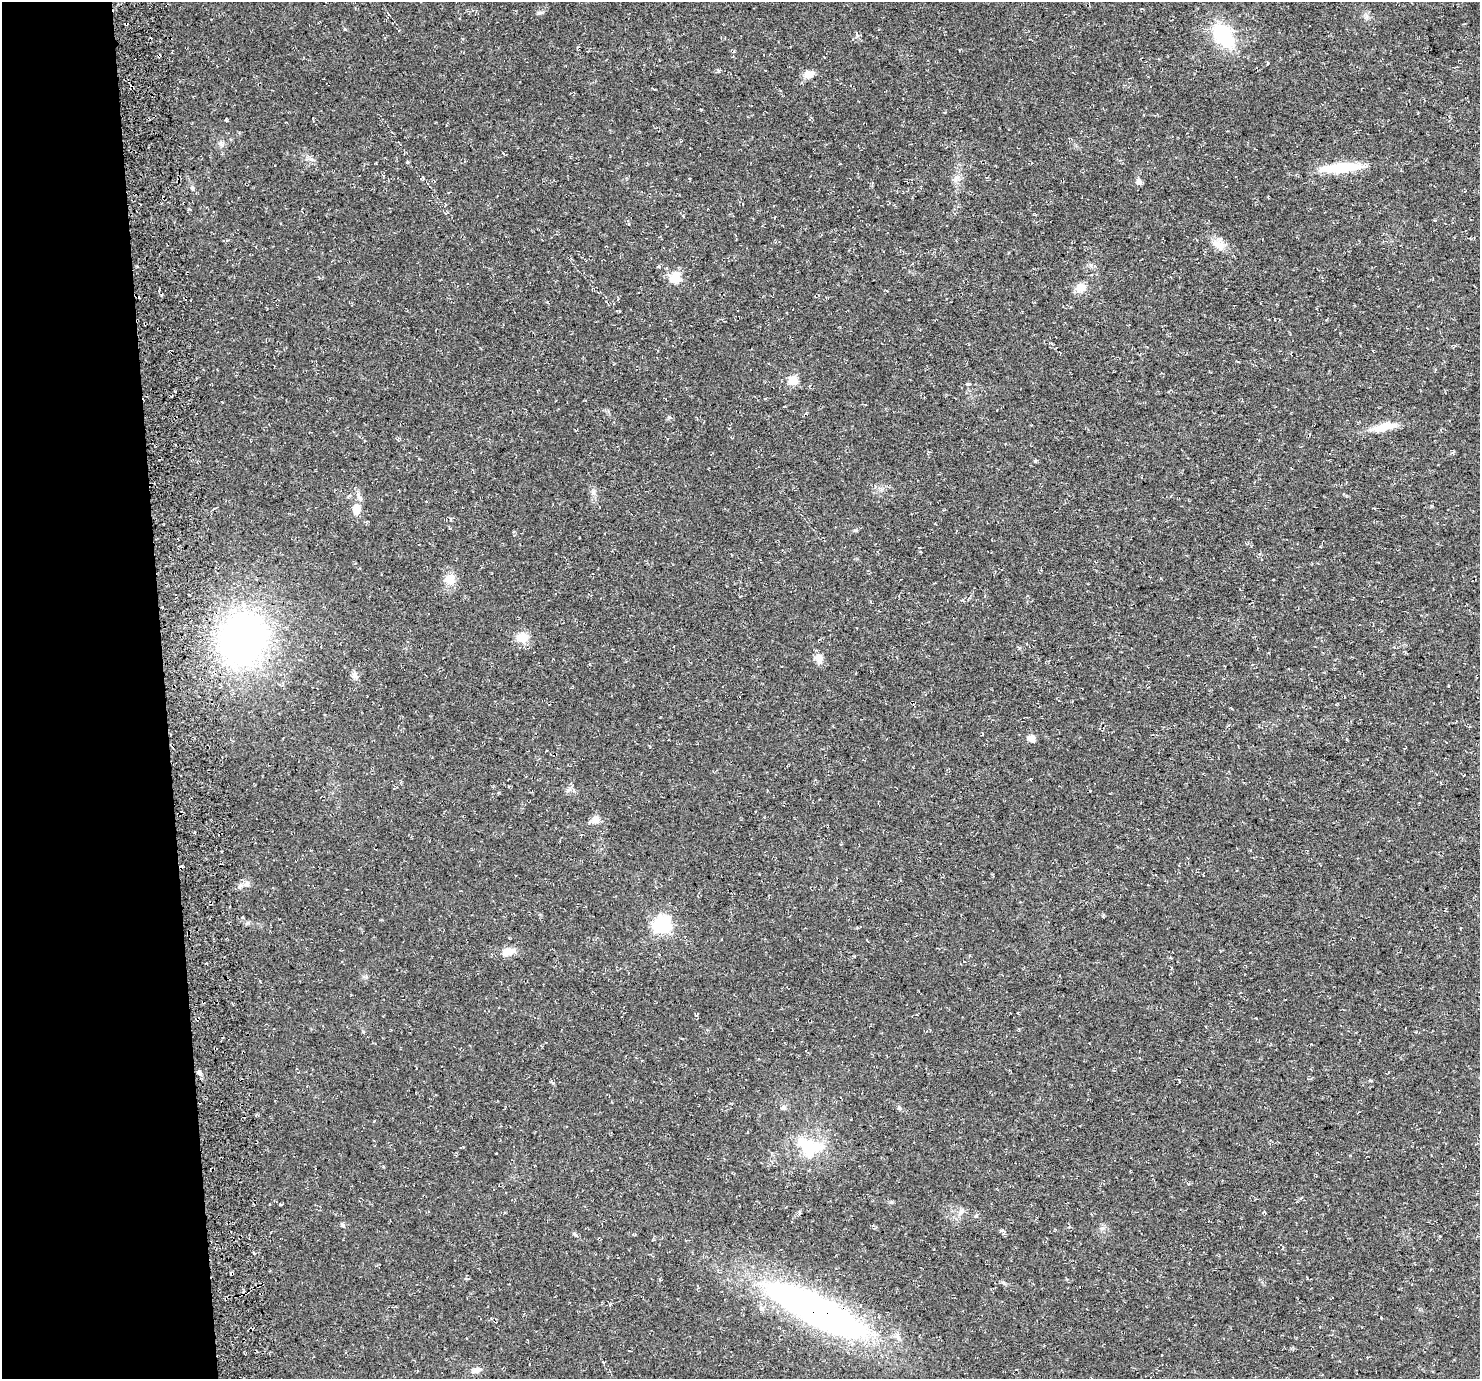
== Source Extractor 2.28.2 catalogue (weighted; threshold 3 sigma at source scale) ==
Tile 4 of 3 x 3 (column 1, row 2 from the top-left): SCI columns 57-1534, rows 1417-2793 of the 4545 x 4172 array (HDU 1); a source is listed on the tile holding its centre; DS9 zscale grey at full resolution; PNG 1482 x 1381 px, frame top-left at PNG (2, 2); no overlay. Shown black and unused: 11% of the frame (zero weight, under 3 of 4 exposures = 4% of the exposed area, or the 3 px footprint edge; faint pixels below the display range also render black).
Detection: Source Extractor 2.28.2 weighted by HDU 2 'WHT'; one run over the whole footprint, this tile lists its part. Background 0.0302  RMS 0.0057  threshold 0.0256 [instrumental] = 3 sigma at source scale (4.5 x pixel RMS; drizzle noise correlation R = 1.50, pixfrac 1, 0.0396/0.0396 arcsec/px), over >= 5 px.
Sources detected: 55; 3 inside a brighter object's white glare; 4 cosmic-ray / hot-pixel residue — not listed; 2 inside a brighter listed object's ellipse — not listed separately; the other 46 listed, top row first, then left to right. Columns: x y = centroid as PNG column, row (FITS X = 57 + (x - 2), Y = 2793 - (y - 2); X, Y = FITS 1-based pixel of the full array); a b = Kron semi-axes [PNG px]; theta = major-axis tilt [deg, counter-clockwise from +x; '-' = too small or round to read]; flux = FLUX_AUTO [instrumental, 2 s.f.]
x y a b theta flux
539 13 7 4 18 0.96
1223 36 20 12 -54 47
734 51 4 4 - 0.78
718 70 6 4 -44 0.79
809 74 14 10 9 4.3
226 120 5 3 - 0.62
221 143 7 6 - 1.5
1340 167 44 13 5 16
689 178 3 3 - 0.5
955 178 8 5 89 1.8
1139 182 9 6 -25 1.7
192 188 6 5 - 0.89
1220 245 16 11 -37 5.7
675 278 6 6 - 30
1081 287 12 10 18 5.9
793 380 5 5 - 20
967 384 6 4 -42 0.66
669 417 5 5 - 0.78
1385 427 36 9 12 9.9
356 509 15 9 -86 6.1
450 579 10 9 - 8.9
962 600 5 4 - 0.74
522 638 15 11 -1 7.7
242 639 42 35 59 230
819 658 14 10 -77 3.8
354 675 9 8 - 2.1
1031 738 9 7 -37 3.4
1464 775 3 2 - 0.37
596 819 12 9 -82 3.1
247 884 7 7 - 2.2
248 923 6 4 1 1
662 925 7 7 - 160
508 952 19 10 19 5.7
696 1016 6 4 -1 0.71
199 1073 7 5 -36 1.7
1370 1080 6 4 -1 0.57
611 1102 3 2 - 0.65
783 1108 8 6 2 1.6
899 1108 6 4 -1 0.76
806 1145 53 17 -9 25
961 1211 10 5 26 1.8
342 1225 8 4 -49 1
574 1234 8 4 -36 0.84
610 1304 4 4 - 0.88
817 1310 125 32 -26 240
476 1370 16 7 20 3.2
Overlapping masked pixels (flux is a lower limit): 2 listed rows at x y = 242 639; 817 1310
Unlisted compact peaks at least as high as the median listed source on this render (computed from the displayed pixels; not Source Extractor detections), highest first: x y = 1035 461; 553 1083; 345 29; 855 530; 311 159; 891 1202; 407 162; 857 36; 1003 1282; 363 1032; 1002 1230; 374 1121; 1019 648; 1103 916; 975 1216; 593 493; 568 790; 254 1253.